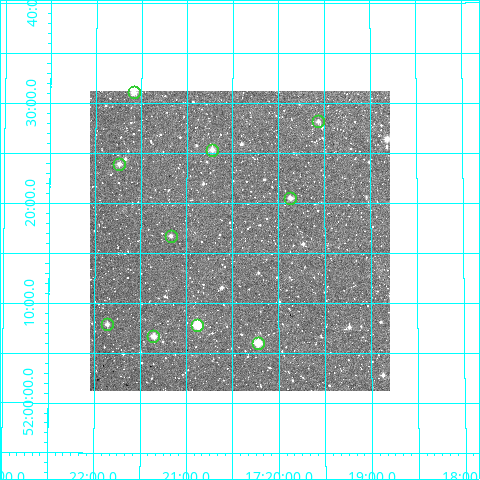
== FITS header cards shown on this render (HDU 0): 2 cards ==
NAXIS1  =                  300
NAXIS2  =                  300

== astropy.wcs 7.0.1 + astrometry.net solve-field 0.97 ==
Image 300 x 300 px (HDU 0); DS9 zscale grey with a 90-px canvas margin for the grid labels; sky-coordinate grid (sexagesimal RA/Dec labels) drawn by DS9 from the SOLVED WCS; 10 Tycho-2 reference stars matched to detected sources circled (green)
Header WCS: RA---TAN/DEC--TAN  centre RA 17:20:25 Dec +52:16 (260.11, +52.27 deg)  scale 6 arcsec/px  FOV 30.0' x 30.0'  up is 0 deg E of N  parity normal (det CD < 0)
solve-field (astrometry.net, Tycho-2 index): VERIFIED the header's WCS against the Tycho-2 star catalogue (verified at 2 index scales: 10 matches each, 0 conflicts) and refined it, rather than solving blind
Solved WCS: RA---TAN-SIP/DEC--TAN-SIP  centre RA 17:20:25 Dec +52:16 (260.11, +52.27 deg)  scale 5.99 arcsec/px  FOV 29.9' x 30.0'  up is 0 deg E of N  parity normal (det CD < 0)
The solver's refit moves the header's centre by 1.1 arcsec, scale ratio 0.9978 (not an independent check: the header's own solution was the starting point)
Tycho-2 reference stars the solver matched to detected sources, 10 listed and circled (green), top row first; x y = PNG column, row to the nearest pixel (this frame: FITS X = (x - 90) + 1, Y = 300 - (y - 91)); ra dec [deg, ICRS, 3 dp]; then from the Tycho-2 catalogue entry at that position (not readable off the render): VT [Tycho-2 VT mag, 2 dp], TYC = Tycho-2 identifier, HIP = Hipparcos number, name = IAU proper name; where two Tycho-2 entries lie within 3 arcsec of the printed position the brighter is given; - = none
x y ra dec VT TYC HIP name
134 92 260.395 +52.518 10.42 3888-525-1 - -
318 121 259.891 +52.470 11.57 3520-6-1 - -
212 150 260.181 +52.423 11.33 3520-1383-1 - -
119 164 260.435 +52.399 11.38 3520-614-1 - -
290 198 259.968 +52.343 11.50 3520-848-1 - -
171 236 260.293 +52.279 11.62 3520-569-1 - -
107 324 260.465 +52.132 11.24 3520-803-1 - -
197 325 260.221 +52.131 9.58 3520-665-1 - -
153 336 260.339 +52.112 10.73 3520-625-1 - -
258 343 260.056 +52.101 9.61 3520-185-1 - -